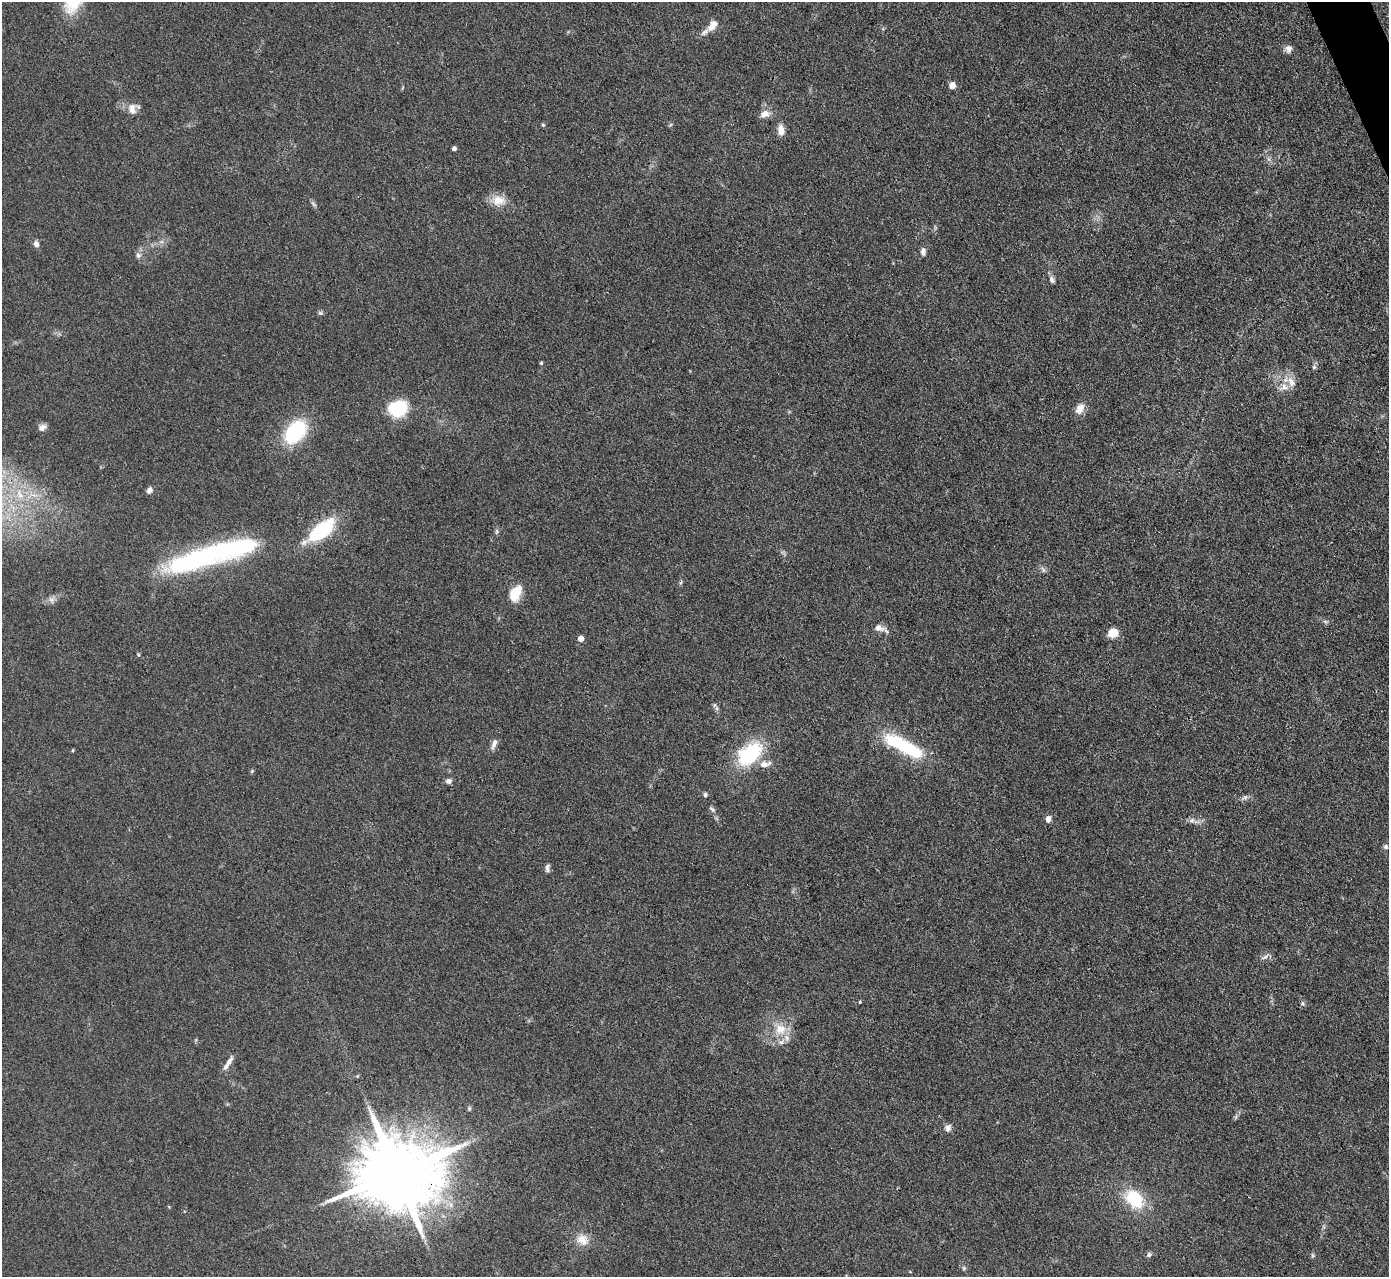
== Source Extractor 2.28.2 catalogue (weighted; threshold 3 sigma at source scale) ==
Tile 10 of 4 x 4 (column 2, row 3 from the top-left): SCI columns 1388-2774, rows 1559-2833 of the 5549 x 5534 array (HDU 1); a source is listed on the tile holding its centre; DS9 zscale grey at full resolution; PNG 1391 x 1279 px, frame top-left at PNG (2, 2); no overlay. Shown black and unused: <1% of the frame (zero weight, under 3 of 4 exposures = <1% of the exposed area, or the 3 px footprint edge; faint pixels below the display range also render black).
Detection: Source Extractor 2.28.2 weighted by HDU 2 'WHT'; one run over the whole footprint, this tile lists its part. Background 0.0889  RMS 0.0061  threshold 0.0275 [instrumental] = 3 sigma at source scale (4.5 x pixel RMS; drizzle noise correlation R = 1.50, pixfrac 1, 0.05/0.05 arcsec/px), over >= 5 px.
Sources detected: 65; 5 inside a brighter listed object's ellipse — not listed separately; the other 60 listed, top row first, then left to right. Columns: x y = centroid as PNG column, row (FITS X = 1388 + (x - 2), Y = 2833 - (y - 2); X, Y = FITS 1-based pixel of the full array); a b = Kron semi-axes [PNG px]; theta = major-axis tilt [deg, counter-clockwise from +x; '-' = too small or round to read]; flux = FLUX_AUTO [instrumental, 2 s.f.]
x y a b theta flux
73 2 30 18 66 25
712 25 15 9 57 6.9
1288 49 9 8 - 3
952 85 5 4 - 9.4
132 109 16 11 -84 5.5
765 114 13 9 19 4.6
543 125 5 5 - 0.92
670 125 6 4 70 0.8
781 130 12 8 -87 5.2
454 148 4 4 - 2.1
498 200 19 14 -8 8.8
313 204 10 3 -40 1.1
36 244 8 7 - 2.5
923 251 9 6 81 2.5
138 255 8 7 - 2.1
1052 280 10 6 -77 2.1
320 313 7 5 -20 1.2
541 363 4 4 - 0.8
1314 367 6 6 - 1.1
1291 382 16 9 -65 5.9
397 408 21 16 -2 31
1080 409 15 10 60 4.9
42 428 9 7 36 3
295 432 21 14 49 53
149 490 8 7 - 2.4
321 530 32 13 39 45
497 532 8 3 71 1
224 551 87 21 13 110
681 582 7 4 59 0.97
515 593 21 12 64 12
1325 621 7 4 -19 1.1
878 628 10 8 -8 4.6
1113 633 12 10 20 7
581 639 5 5 - 5.1
714 705 7 4 89 1.2
494 743 16 6 68 3.1
902 745 47 13 -27 50
749 754 35 21 39 41
252 771 5 5 - 0.71
449 781 8 7 - 2.1
705 795 5 5 - 1.3
1245 797 6 6 - 1.5
712 809 9 4 -39 1.3
1048 819 10 7 82 2.6
1192 820 8 7 - 2.3
1386 847 6 6 - 1.8
547 868 11 5 -83 1.9
1264 957 12 5 18 2.2
860 1002 4 3 - 0.6
1302 1003 7 6 - 1.3
780 1029 17 16 - 12
229 1061 16 6 60 4
357 1076 6 4 34 0.65
469 1108 6 5 - 1
948 1128 9 8 - 2.7
396 1173 23 18 15 8400
1134 1199 23 16 -46 28
582 1240 16 14 -32 7.8
1149 1254 6 6 - 1.7
964 1268 6 5 - 1
Overlapping masked pixels (flux is a lower limit): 1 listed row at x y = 396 1173
Isophote crosses this tile's border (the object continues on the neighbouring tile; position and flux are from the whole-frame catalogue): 1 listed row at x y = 73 2